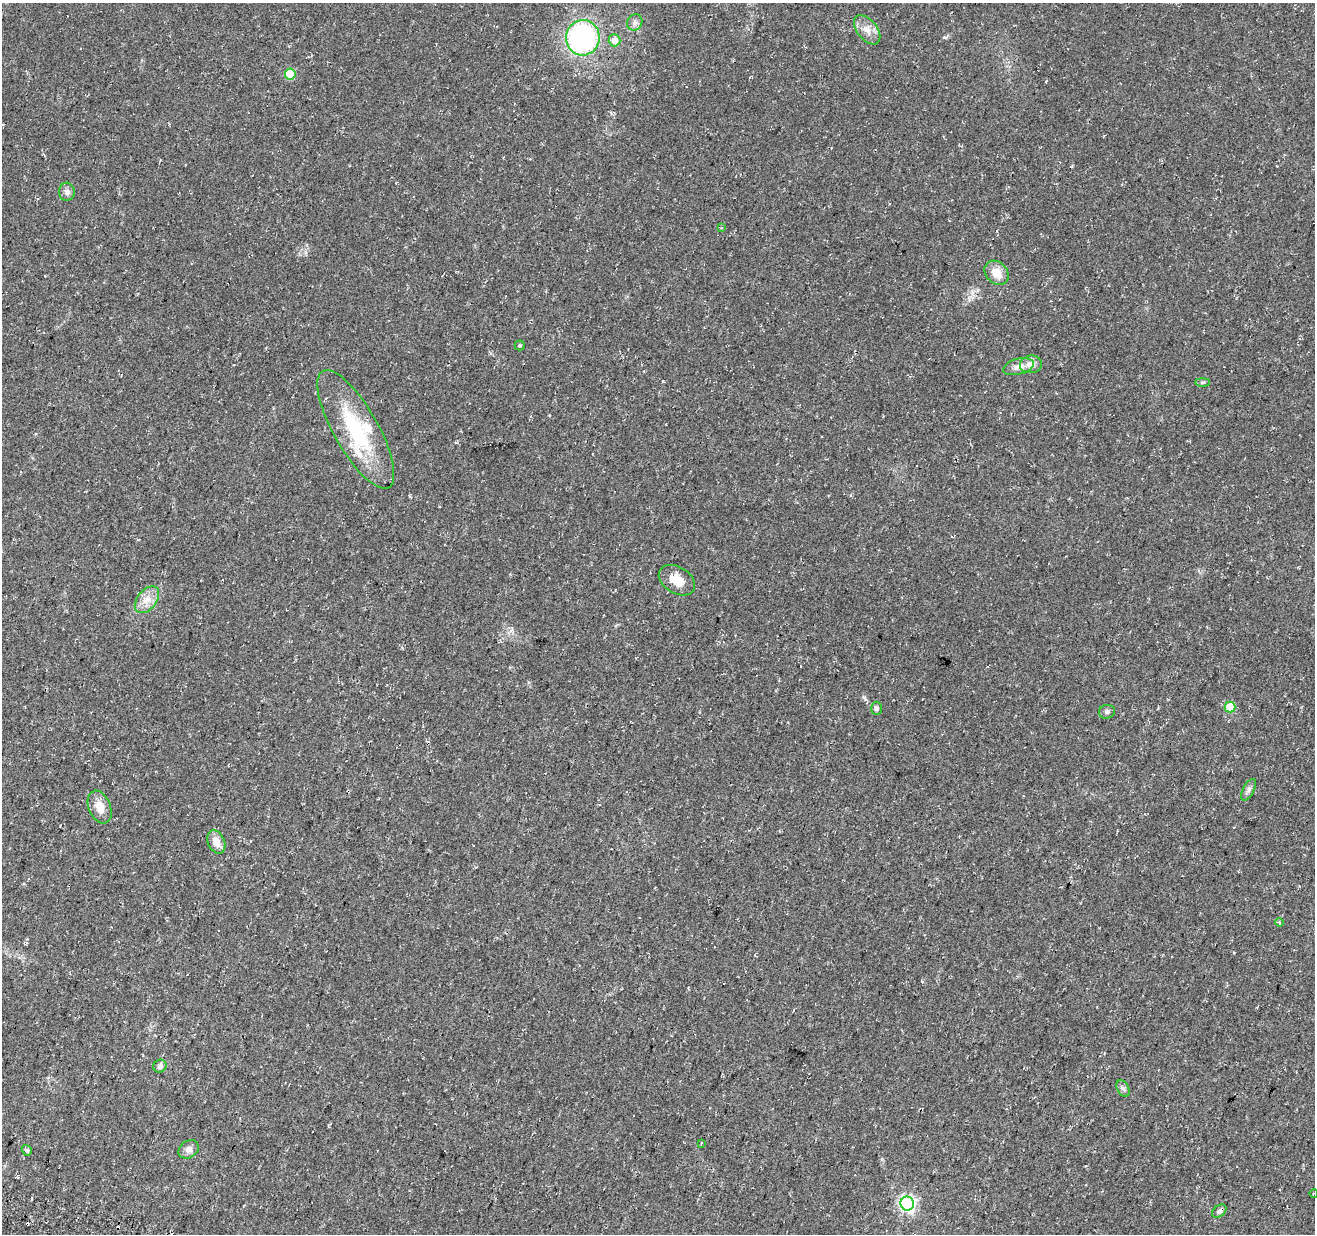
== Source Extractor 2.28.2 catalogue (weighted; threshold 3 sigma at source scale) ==
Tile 7 of 4 x 4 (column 3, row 2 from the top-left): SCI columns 2651-3963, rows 2800-4031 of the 5293 x 5537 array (HDU 1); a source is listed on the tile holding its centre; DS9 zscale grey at full resolution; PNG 1317 x 1236 px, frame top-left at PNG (2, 3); each listed source drawn as its Kron ellipse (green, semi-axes under 4 px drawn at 4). Shown black and unused: <1% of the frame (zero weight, under 3 of 4 exposures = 4% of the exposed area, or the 3 px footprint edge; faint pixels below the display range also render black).
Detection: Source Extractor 2.28.2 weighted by HDU 2 'WHT'; one run over the whole footprint, this tile lists its part. Background 0.0438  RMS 0.0068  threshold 0.0307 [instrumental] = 3 sigma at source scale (4.5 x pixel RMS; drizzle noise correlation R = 1.50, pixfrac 1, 0.0396/0.0396 arcsec/px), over >= 5 px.
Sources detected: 34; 2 cosmic-ray / hot-pixel residue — neither listed nor drawn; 2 inside a brighter listed object's ellipse — not listed separately; the other 30 listed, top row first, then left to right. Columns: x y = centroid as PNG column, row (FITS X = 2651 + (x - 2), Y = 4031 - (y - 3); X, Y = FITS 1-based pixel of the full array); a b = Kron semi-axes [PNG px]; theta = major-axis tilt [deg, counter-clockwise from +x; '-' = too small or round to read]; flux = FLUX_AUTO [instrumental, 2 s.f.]
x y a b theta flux
635 22 8 7 - 2.9
867 30 17 10 -51 6.9
583 38 17 17 - 120
614 40 6 6 - 6.6
290 74 5 5 - 28
67 192 9 8 - 2.9
721 228 4 3 - 1.3
997 273 13 10 -45 9.1
520 345 5 5 - 0.92
1031 364 11 9 6 5.7
1018 367 16 8 15 4.7
1202 382 7 4 0 1
356 429 67 22 -60 57
677 580 20 13 -32 10
147 600 15 9 52 7.2
1230 707 5 5 - 19
876 708 7 5 -90 1.7
1107 712 8 6 17 2
1249 790 12 5 62 2.3
100 807 17 11 -68 9.5
216 842 12 8 -67 6.9
1279 922 4 4 - 1.6
160 1066 7 6 - 2.5
1123 1089 9 5 -62 1.9
701 1143 4 2 - 0.63
189 1149 11 8 36 3.6
27 1150 5 5 - 1.4
1314 1193 4 3 - 0.52
907 1204 7 6 - 180
1219 1211 8 5 38 1.8
Isophote crosses this tile's border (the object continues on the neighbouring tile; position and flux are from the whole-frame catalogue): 1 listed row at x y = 1314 1193